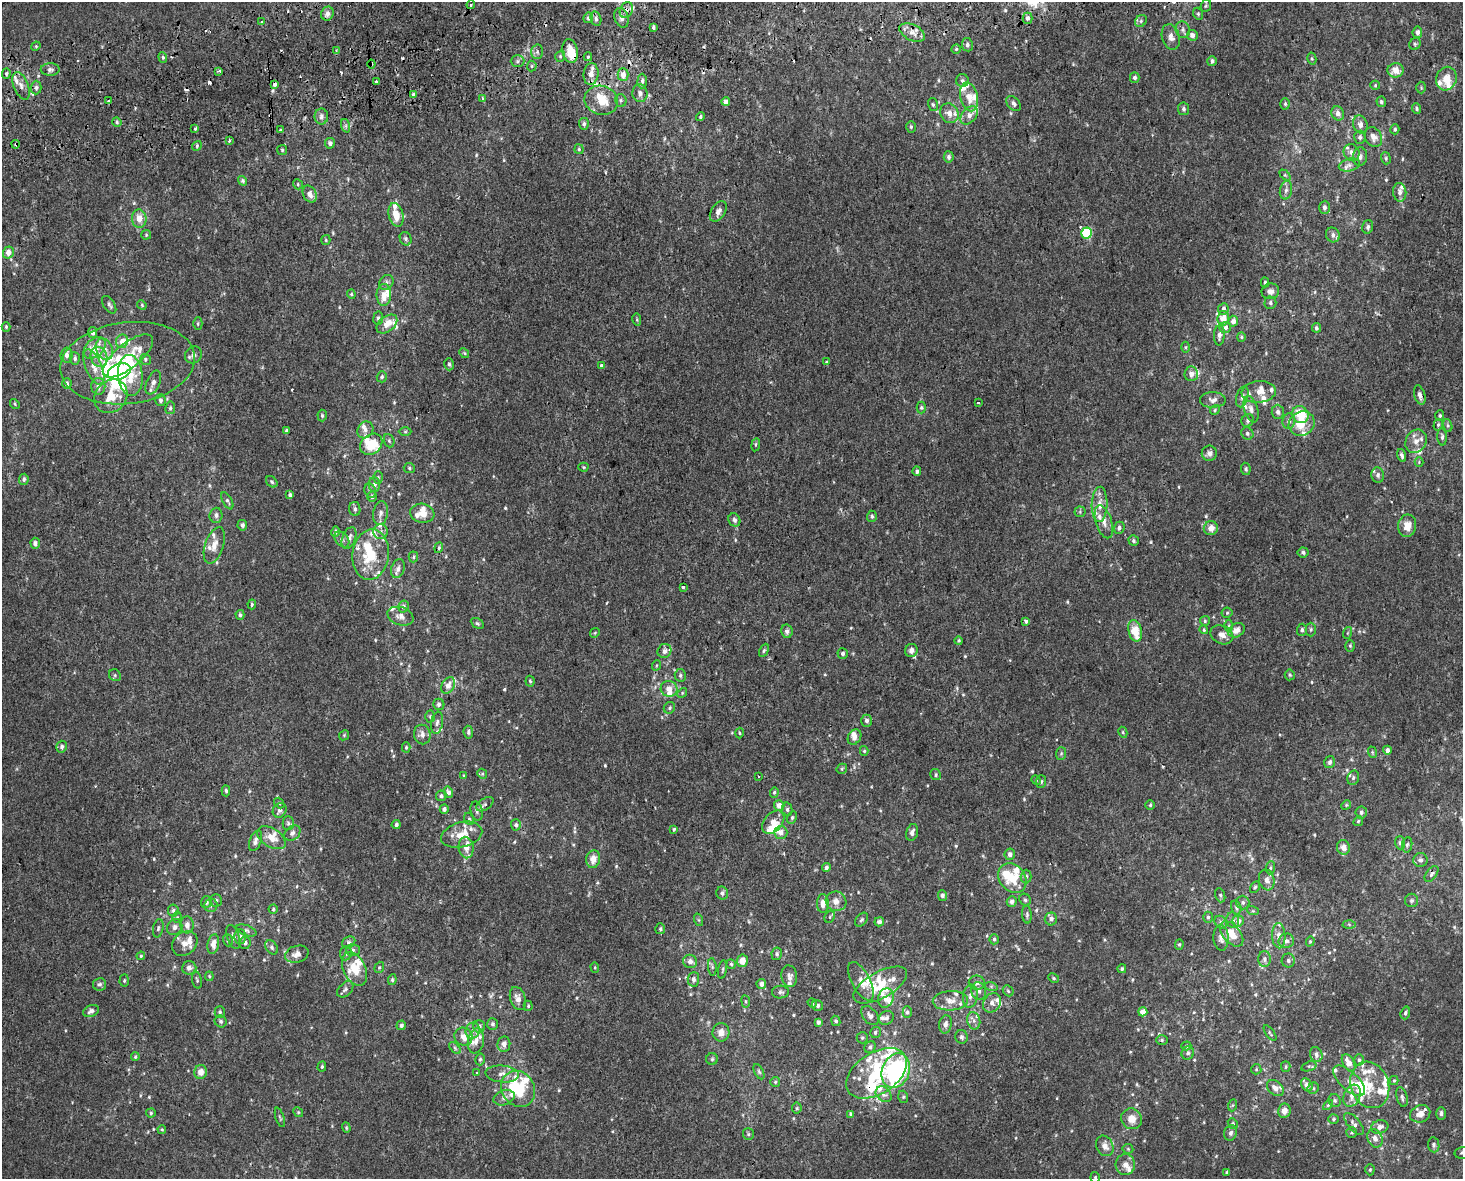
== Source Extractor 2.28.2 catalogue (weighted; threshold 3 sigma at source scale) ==
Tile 8 of 3 x 4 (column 2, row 3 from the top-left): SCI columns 1484-2944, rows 1219-2395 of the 4470 x 4790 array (HDU 1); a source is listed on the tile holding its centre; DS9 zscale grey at full resolution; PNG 1465 x 1181 px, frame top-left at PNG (2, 2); each listed source drawn as its Kron ellipse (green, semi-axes under 4 px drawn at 4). Shown black and unused: <1% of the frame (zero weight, under 2 of 3 exposures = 2% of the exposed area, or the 3 px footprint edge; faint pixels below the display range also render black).
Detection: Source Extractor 2.28.2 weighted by HDU 2 'WHT'; one run over the whole footprint, this tile lists its part. Background 3.92e-04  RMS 0.0028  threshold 0.0127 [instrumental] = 3 sigma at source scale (4.5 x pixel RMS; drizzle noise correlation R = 1.50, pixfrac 1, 0.0396/0.0396 arcsec/px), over >= 5 px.
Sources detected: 682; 6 inside a brighter object's white glare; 15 cosmic-ray / hot-pixel residue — neither listed nor drawn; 98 inside a brighter listed object's ellipse — not listed separately; of the other 563, all 500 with FLUX_AUTO >= 0.326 (the completeness limit of this list) listed and drawn (63 fainter detections not listed), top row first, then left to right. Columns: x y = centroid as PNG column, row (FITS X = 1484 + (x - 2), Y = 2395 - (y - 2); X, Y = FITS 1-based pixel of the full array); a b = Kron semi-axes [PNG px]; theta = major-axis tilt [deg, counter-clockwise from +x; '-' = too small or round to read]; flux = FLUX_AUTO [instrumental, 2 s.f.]
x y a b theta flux
471 5 4 3 - 4.8
1206 6 6 5 - 0.49
626 10 8 6 66 1.2
327 14 7 6 - 1.5
1198 14 6 4 -69 0.4
588 18 5 4 - 0.71
621 18 10 6 -72 1.2
1028 18 5 5 - 1.1
596 19 7 5 -76 0.71
1141 21 6 5 - 0.62
261 22 3 2 - 0.34
653 27 4 3 - 0.61
1183 30 8 7 - 1
912 32 14 7 -26 2.1
1417 32 6 4 81 1.1
1192 35 5 5 - 1.6
1171 37 13 8 -73 1.8
1415 44 6 5 - 0.51
967 45 6 5 - 0.75
36 46 5 4 - 0.33
956 49 4 4 - 0.34
336 50 4 3 - 0.37
570 51 12 7 -79 5.4
537 52 7 6 - 0.73
560 56 6 4 71 0.47
163 57 5 4 - 0.5
588 57 4 3 - 0.4
1312 59 6 4 -77 0.39
518 61 7 6 - 0.7
1212 61 5 4 - 0.87
371 64 4 3 - 0.37
532 66 5 5 - 0.43
50 70 9 6 1 0.97
1396 70 8 7 - 3.1
219 71 4 2 - 0.51
6 73 5 4 - 0.51
591 74 11 7 84 2.2
623 75 6 5 - 2.1
1135 78 5 4 - 0.87
1446 79 12 10 69 4.3
642 81 7 4 88 0.73
962 81 6 6 - 0.67
376 82 3 3 - 0.8
275 84 3 3 - 8.6
1375 85 5 4 - 0.33
21 86 14 7 -67 2
36 88 7 5 89 0.81
1421 88 6 5 - 0.37
640 93 9 7 -85 1.2
413 94 4 3 - 2.9
969 97 15 8 -76 3.4
483 99 4 3 - 0.95
601 100 17 14 -18 5.7
621 100 6 5 - 0.55
109 101 4 3 - 1.7
726 102 4 4 - 1.3
1381 102 5 5 - 0.54
1014 104 9 6 -48 0.96
1285 104 5 4 - 0.44
933 105 6 5 - 0.51
1417 108 5 4 - 0.52
1184 109 6 5 - 0.66
949 113 10 9 - 2.3
1338 113 7 6 - 1.3
969 115 10 7 49 1.9
321 116 8 7 - 1.2
700 117 5 4 - 0.49
117 122 5 4 - 0.42
584 124 6 5 - 0.67
1360 125 9 7 -75 1.4
346 126 7 4 -72 0.56
911 127 6 4 88 0.48
195 129 3 3 - 0.88
1395 129 5 4 - 0.49
281 130 3 3 - 0.93
1360 137 6 5 - 0.84
1373 137 10 8 -59 1.7
229 140 3 3 - 0.67
330 143 5 5 - 1.1
16 144 4 3 - 0.42
197 146 5 4 - 0.4
579 149 4 4 - 0.4
282 150 5 5 - 0.39
1352 153 9 7 -66 1.6
949 157 6 5 - 0.71
1360 157 9 7 84 1.2
1386 158 6 4 -72 0.42
1349 165 11 6 14 1.2
1285 175 6 4 -44 0.37
243 181 5 4 - 0.52
298 184 5 4 - 0.36
1286 190 9 6 79 1
1400 192 9 6 -84 1.3
310 194 9 6 -63 2.2
1324 207 6 5 - 0.95
718 211 11 7 57 1.5
396 215 12 7 -75 3.6
139 219 9 7 -87 2.9
1368 227 7 5 75 0.72
1087 233 5 5 - 18
146 235 5 5 - 0.36
1333 235 7 6 - 1
406 239 7 5 -65 0.66
326 240 5 4 - 0.34
8 252 6 5 - 1.9
386 282 8 6 48 0.83
1265 282 5 4 - 0.48
1270 291 9 7 19 1.3
351 294 4 4 - 0.33
384 295 11 7 89 3.5
1270 303 6 6 - 0.68
109 305 10 5 -56 0.84
142 305 5 4 - 0.33
1223 309 6 5 - 1.4
378 318 6 5 - 0.64
1223 318 7 6 - 3.8
637 320 6 4 -79 0.36
1233 321 5 5 - 1.4
198 324 6 4 89 0.42
387 324 12 7 38 3.2
6 327 5 4 - 0.37
1225 327 6 5 - 1.3
1316 328 5 4 - 0.56
93 333 5 4 - 1.3
1219 335 10 5 86 1.1
1241 337 5 4 - 0.33
122 341 7 6 - 2.2
1186 347 5 3 - 0.33
95 348 13 8 43 4.1
104 349 11 8 -67 2.2
464 353 5 4 - 0.36
67 355 7 6 - 1.3
193 355 9 8 - 1.3
128 356 30 12 39 8
99 357 10 8 -71 3.2
75 358 6 5 - 0.77
145 359 6 5 - 0.49
827 361 3 3 - 0.43
128 363 67 41 7 29
449 364 6 4 -74 0.51
601 366 4 3 - 1.1
94 367 19 8 -67 3.2
119 372 12 7 20 42
1191 374 7 7 - 1.4
130 376 20 12 -85 6.7
382 377 6 5 - 0.54
67 383 5 4 - 0.69
153 383 12 6 67 1.4
98 386 8 7 - 1.6
1259 392 17 10 5 2.8
1420 395 10 5 -74 1
111 396 18 15 46 6.2
1242 397 10 6 74 1
161 400 6 5 - 0.87
1213 400 13 8 1 1.5
978 402 3 3 - 0.68
15 404 5 4 - 0.39
170 408 6 5 - 0.54
921 408 6 4 90 0.45
1251 409 13 7 -73 1.6
1215 410 5 4 - 0.41
1278 412 7 6 - 0.88
1300 414 9 8 - 7.8
322 416 6 4 -86 0.61
1440 416 5 4 - 0.4
1248 420 7 6 - 0.76
1289 421 7 6 - 0.89
1302 424 13 12 - 5.2
1438 425 6 4 74 0.43
1448 425 7 4 -71 0.44
286 430 4 4 - 0.44
365 430 9 7 57 1.3
405 432 6 4 0 0.4
1247 433 6 5 - 0.61
1442 437 8 4 -86 0.73
389 441 7 5 -69 0.48
1416 441 12 10 57 2.2
371 444 12 9 40 6.7
756 445 7 3 81 0.38
1209 453 8 7 - 1.2
1402 455 6 4 -72 0.82
1419 462 4 4 - 0.36
583 467 5 4 - 0.33
409 468 5 5 - 0.49
1246 469 6 4 -80 0.49
917 471 5 4 - 0.64
1378 475 8 6 -80 0.89
378 477 6 5 - 0.5
24 479 5 4 - 0.6
272 482 6 5 - 0.5
374 485 7 6 - 1.3
370 491 7 5 -68 0.66
290 495 4 3 - 0.5
372 497 5 5 - 0.73
227 501 9 4 -61 0.64
1100 504 18 8 88 3
355 509 7 5 -82 0.69
1080 512 5 5 - 0.46
380 513 12 7 81 1.4
422 513 12 9 -10 2.6
216 515 7 6 - 0.96
872 516 6 5 - 0.64
734 520 7 5 -60 0.91
1104 522 17 8 -72 2.4
242 525 5 5 - 0.93
1407 526 11 9 81 3
1119 528 6 5 - 0.76
1211 528 7 7 - 2.3
336 532 5 4 - 0.72
381 532 7 7 - 1.1
349 538 11 6 68 1.6
342 539 9 6 -49 0.93
1134 541 5 5 - 0.5
35 543 5 4 - 0.89
214 545 19 9 71 3
439 548 5 4 - 0.43
1303 552 5 5 - 0.63
371 555 25 18 84 11
413 557 5 4 - 0.43
398 569 10 6 71 1.2
683 587 3 3 - 1.4
252 604 5 3 - 0.42
403 606 6 5 - 0.86
1227 613 5 5 - 0.39
240 615 5 4 - 0.64
400 616 13 9 -19 1.7
1026 621 4 3 - 0.93
1205 621 5 5 - 0.46
477 623 7 5 -30 0.49
1228 626 6 4 89 0.53
1311 629 7 5 90 0.56
1204 630 4 4 - 0.49
1236 630 9 6 30 2.6
1302 630 6 5 - 0.65
787 631 7 5 -79 0.89
1135 631 11 6 -75 6.1
595 633 5 4 - 0.34
1347 633 6 4 70 0.34
1222 635 12 9 -25 1.9
959 641 4 4 - 0.36
1350 646 6 5 - 0.45
764 650 7 4 63 0.46
911 650 6 6 - 1.6
664 651 7 6 - 1.1
843 654 5 5 - 0.74
657 665 5 3 - 0.34
115 675 6 5 - 0.52
680 675 6 5 - 0.6
1290 675 5 5 - 0.4
530 681 5 4 - 0.46
448 685 9 6 59 1.8
669 689 8 8 - 2.2
682 693 5 4 - 0.35
439 704 5 5 - 0.94
669 708 6 5 - 0.64
430 716 6 5 - 0.49
867 721 6 5 - 0.96
437 723 11 6 80 1.1
468 732 6 5 - 0.65
1123 732 6 4 -62 0.35
739 733 5 3 - 0.33
422 734 10 8 -78 1.6
344 735 5 4 - 0.33
854 737 8 6 57 1.5
62 747 6 5 - 0.86
406 747 5 4 - 0.38
1387 750 4 4 - 1
864 751 5 4 - 0.4
1372 752 6 3 -72 0.33
1061 753 6 5 - 0.46
1330 762 6 5 - 0.89
842 769 5 4 - 0.41
482 774 5 4 - 0.4
936 775 6 5 - 0.55
464 776 3 3 - 0.34
759 776 3 3 - 1.1
1353 778 7 5 74 0.69
1036 780 5 4 - 0.37
1041 782 6 5 - 0.57
226 791 5 4 - 0.54
448 792 6 4 -72 0.95
774 792 5 4 - 0.45
441 796 5 5 - 0.67
279 803 6 4 -50 0.41
485 804 10 5 34 0.72
1150 805 4 4 - 0.38
1346 805 5 4 - 0.36
779 806 5 5 - 2.2
444 809 5 4 - 0.83
787 809 7 5 -78 0.64
280 810 8 6 55 1.1
477 811 10 6 -77 0.78
1361 813 6 5 - 0.66
792 817 6 4 64 0.49
469 819 6 5 - 0.49
1358 821 5 4 - 0.4
773 822 13 8 49 3.9
288 823 7 5 -90 0.62
396 825 4 4 - 0.57
516 825 5 5 - 0.86
674 829 4 3 - 0.49
781 832 7 6 - 1.7
912 832 9 5 75 1.2
292 833 9 6 39 0.98
462 835 21 12 15 5.3
271 838 16 9 -32 3.3
255 841 11 5 70 1.1
1400 843 6 5 - 0.65
1407 845 7 5 79 0.57
1343 847 7 6 - 1.8
466 848 10 7 -81 2.3
1010 854 5 5 - 1.2
593 859 9 7 82 3
1420 860 7 7 - 0.87
826 867 4 4 - 0.81
1270 868 7 4 84 0.51
1432 874 9 5 54 0.8
1026 876 7 5 88 0.63
1012 878 16 13 -51 6.2
1267 880 10 7 -78 1.5
1255 887 6 4 60 0.49
722 893 6 6 - 0.74
1220 895 7 5 -72 0.48
942 896 5 4 - 0.75
216 900 6 6 - 0.64
1025 900 6 5 - 0.6
1412 900 7 6 - 0.58
836 901 10 9 - 2.1
206 902 6 5 - 0.77
1012 902 5 5 - 1.3
1243 902 7 6 - 0.78
823 903 9 6 -89 2
211 905 6 6 - 0.77
1236 907 7 5 -74 0.53
273 909 4 4 - 0.42
173 911 6 5 - 0.59
1253 911 6 4 -17 0.38
1027 915 9 4 -86 0.58
177 917 6 5 - 0.42
830 917 6 4 62 0.41
1208 917 5 4 - 0.54
1051 919 6 6 - 1.1
699 920 6 4 -71 0.36
862 920 8 5 49 0.59
1233 920 8 6 -76 0.96
1238 921 6 5 - 1.5
879 922 5 4 - 1
1221 922 7 5 -47 0.65
1349 924 6 4 -2 0.51
187 925 8 6 -87 1.5
175 927 8 7 - 1.1
158 928 9 5 77 0.6
660 929 5 5 - 0.47
246 930 10 5 -21 0.67
1232 934 15 8 -50 4
1279 936 12 7 -87 1.6
233 937 12 6 -72 1.3
240 937 7 6 - 1.4
1221 938 13 7 -87 1.8
994 939 5 4 - 0.69
228 940 6 4 -72 0.44
1286 941 8 7 - 1
1310 941 5 4 - 0.36
349 942 7 5 27 0.63
185 943 14 11 40 2.2
245 943 6 5 - 0.79
213 944 10 5 79 2
1179 945 5 4 - 0.4
272 947 8 5 -53 0.7
353 950 7 6 - 0.6
346 953 7 6 - 0.77
297 954 12 8 17 1.9
777 954 6 5 - 0.61
141 956 4 3 - 0.35
1265 959 8 6 -89 1
690 961 7 6 - 1.6
742 961 6 5 - 2.8
1288 961 7 6 - 0.76
731 964 5 4 - 0.38
379 967 6 4 69 0.38
595 967 5 4 - 0.34
712 967 9 3 -85 0.5
189 968 7 6 - 1.3
355 969 18 11 -64 5.8
1122 969 4 4 - 0.47
722 970 9 3 81 0.43
209 976 4 4 - 0.34
789 976 11 8 -80 1.1
1054 978 6 4 -28 0.41
693 979 7 6 - 0.93
124 980 6 4 88 0.46
197 980 8 4 -79 0.52
392 980 5 4 - 0.44
861 981 21 9 -63 2.9
977 983 8 7 - 1.4
100 984 7 6 - 0.72
761 984 5 5 - 1.3
880 985 30 13 29 8.2
991 986 6 4 -18 0.47
345 989 10 6 45 0.85
979 991 9 7 -75 1.3
1008 991 6 4 -46 0.45
780 992 8 6 2 0.8
970 996 11 7 83 1.5
886 998 10 7 72 1.8
518 999 12 7 -71 2
746 1001 6 3 -82 0.38
950 1001 18 9 4 2.7
812 1003 5 4 - 0.36
992 1003 10 8 57 1.6
818 1005 6 5 - 0.72
528 1006 5 4 - 0.38
91 1011 8 5 25 1.2
220 1012 6 5 - 0.52
907 1012 6 4 90 0.52
1143 1012 4 4 - 2.4
1405 1013 6 4 72 0.56
870 1016 11 7 -53 1.3
886 1018 8 6 35 0.81
221 1021 6 5 - 0.65
836 1021 5 4 - 0.49
974 1021 9 6 -78 1
818 1022 4 3 - 0.8
493 1024 6 5 - 0.66
945 1024 9 6 80 1.2
401 1025 5 4 - 0.87
479 1026 6 6 - 1
473 1031 8 7 - 1.1
721 1032 9 8 - 2
875 1032 5 5 - 0.72
1270 1033 9 3 -55 0.37
463 1037 9 8 - 2.6
962 1037 7 6 - 0.65
862 1038 6 5 - 0.51
1162 1040 6 5 - 0.45
476 1041 12 8 80 2
504 1044 7 6 - 1.5
1186 1046 5 4 - 0.41
870 1047 6 5 - 0.74
455 1048 7 4 -46 0.53
1188 1053 7 6 - 0.7
1316 1055 8 6 -70 1.1
135 1057 4 3 - 0.38
480 1059 6 4 74 0.53
712 1059 6 6 - 0.48
1359 1060 5 5 - 0.52
1349 1063 9 5 -62 2.9
322 1066 5 4 - 0.47
1309 1066 8 4 18 0.46
1286 1067 5 4 - 0.45
1256 1069 5 5 - 0.34
896 1071 18 13 68 37
201 1072 7 6 - 2.3
759 1072 8 4 -63 0.53
476 1073 3 3 - 1.2
877 1073 34 20 33 16
502 1074 17 8 -5 2.4
1349 1081 20 9 -43 2.5
1394 1081 4 4 - 0.36
775 1082 5 5 - 0.44
1307 1085 7 5 -57 2.1
1370 1085 24 19 -70 8.3
1275 1088 9 6 -42 1.6
1313 1088 6 5 - 0.46
518 1089 19 16 -58 18
884 1094 9 6 -43 1.1
1352 1096 11 8 68 2
903 1097 6 5 - 0.47
1402 1097 10 5 -75 0.8
504 1098 11 7 19 1.3
1335 1101 6 6 - 0.65
1233 1105 6 4 70 0.36
1328 1105 6 4 45 0.38
797 1108 5 5 - 0.39
1284 1111 7 6 - 1.9
298 1112 5 4 - 0.36
151 1113 5 4 - 0.45
1441 1113 6 5 - 0.84
851 1114 4 3 - 0.57
1420 1114 10 8 25 2.6
280 1117 10 3 -73 0.38
1132 1119 10 10 - 3.2
1333 1119 5 4 - 0.4
1233 1123 5 4 - 0.37
1354 1124 13 6 -50 1.2
1380 1127 9 6 19 1.4
346 1128 5 4 - 0.34
162 1129 4 3 - 0.33
1352 1132 5 5 - 0.47
1231 1133 8 6 72 0.82
748 1134 6 5 - 0.5
1375 1138 10 7 -65 1.6
1434 1145 7 5 -82 0.61
1105 1146 11 8 -64 2.1
1128 1149 5 5 - 0.37
1462 1153 7 5 12 0.56
1125 1165 10 9 - 1.8
1370 1170 5 4 - 0.39
1227 1173 4 3 - 0.62
1095 1177 5 4 - 0.39
Overlapping masked pixels (flux is a lower limit): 6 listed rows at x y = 471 5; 626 10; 570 51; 371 64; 36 88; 16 144
Isophote crosses this tile's border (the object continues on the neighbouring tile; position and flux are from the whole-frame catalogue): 2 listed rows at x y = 1462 1153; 1095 1177